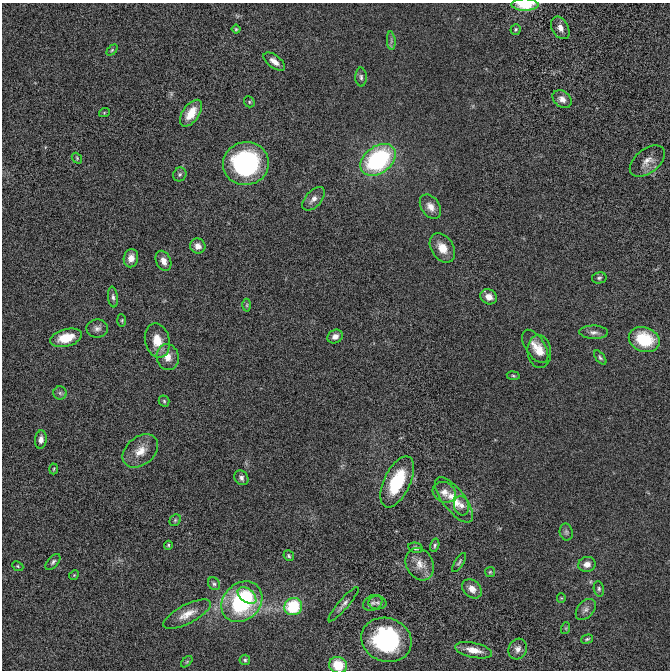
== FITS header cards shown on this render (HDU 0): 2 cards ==
NAXIS1  =                  668 / Axis length
NAXIS2  =                  668 / Axis length

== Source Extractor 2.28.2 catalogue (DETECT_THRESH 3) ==
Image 668 x 668 px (HDU 0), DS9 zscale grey, 1 PNG px = 1 image px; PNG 672 x 672 px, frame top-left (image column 1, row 668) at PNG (2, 3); each listed source drawn as its Kron ellipse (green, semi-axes under 4 px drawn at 4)
Background 5.35e-05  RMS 0.0018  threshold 0.00534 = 3 sigma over >= 5 px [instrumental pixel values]
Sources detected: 82; all 82 listed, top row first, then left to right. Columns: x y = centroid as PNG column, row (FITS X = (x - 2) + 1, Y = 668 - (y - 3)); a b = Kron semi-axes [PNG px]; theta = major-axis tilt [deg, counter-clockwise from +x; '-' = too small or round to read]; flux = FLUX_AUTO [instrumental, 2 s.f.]
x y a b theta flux
525 5 13 6 -1 3
560 28 12 8 -60 0.8
236 29 4 4 - 0.14
516 29 5 5 - 0.18
391 41 9 3 -85 0.29
112 50 6 4 45 0.17
274 62 13 6 -37 0.87
361 77 9 5 -88 0.34
562 99 10 8 -39 0.83
249 102 6 5 - 0.17
104 113 5 3 - 0.12
191 113 15 8 55 2.2
77 158 6 4 -49 0.15
378 160 19 13 37 16
647 161 20 12 38 1.2
246 163 23 21 10 17
180 174 7 6 - 0.29
314 199 14 8 47 0.78
430 207 13 9 -55 0.99
198 246 8 7 - 0.86
442 248 16 11 -56 1.6
131 258 9 7 78 0.97
163 261 10 7 -65 0.84
599 278 7 5 12 0.26
113 297 10 5 -83 0.35
489 297 8 7 - 1
247 305 6 4 89 0.17
122 320 6 4 -85 0.16
97 328 10 9 - 0.58
594 332 14 7 -2 0.6
335 336 8 6 30 0.68
66 338 16 8 14 2.6
644 339 16 12 -21 5.7
157 340 17 12 -77 2
535 346 19 9 -57 1.3
539 351 16 11 -84 1.5
168 357 13 11 -80 1.3
600 357 8 4 -53 0.23
513 376 6 3 -9 0.15
60 393 6 6 - 0.3
164 401 5 5 - 0.19
41 440 9 6 84 0.68
140 451 20 14 40 1.8
54 469 5 3 - 0.12
241 478 8 6 -52 0.4
397 482 27 13 64 6.4
444 492 12 10 -29 0.95
454 500 27 11 -52 2.3
461 506 10 7 -77 0.61
175 520 6 5 - 0.19
566 532 8 6 -79 0.31
168 545 4 3 - 0.15
435 545 7 4 73 0.21
416 548 7 5 -11 0.32
289 556 6 5 - 0.23
53 562 9 5 49 0.31
459 562 11 4 58 0.23
420 564 17 13 -62 1.5
587 564 9 7 15 0.88
18 566 6 4 -24 0.16
490 572 5 5 - 0.15
74 575 5 4 - 0.14
214 584 7 5 -57 0.24
472 589 11 8 -42 0.99
599 589 8 5 -80 0.25
247 596 11 6 -39 1.6
561 598 4 4 - 0.13
242 602 22 18 44 14
373 603 10 7 27 0.44
377 603 9 6 -4 0.4
344 604 22 5 49 0.6
293 607 9 8 - 6.4
586 609 12 8 49 0.56
187 614 26 9 27 1.7
566 628 6 4 72 0.13
587 639 6 4 16 0.18
386 640 25 21 -20 14
518 649 10 9 - 0.73
474 650 19 7 -12 1.5
245 660 5 5 - 0.21
187 662 7 4 44 0.16
338 665 9 8 - 3
At the frame edge (FLAGS 8, measured only in part): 2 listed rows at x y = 525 5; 338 665